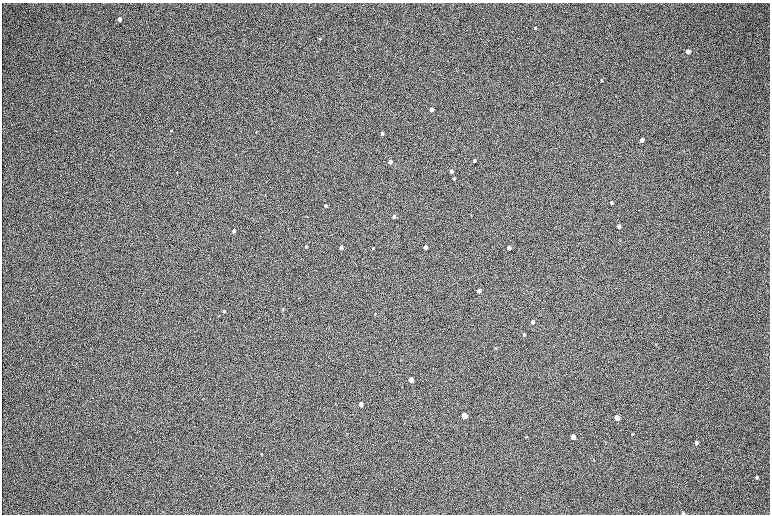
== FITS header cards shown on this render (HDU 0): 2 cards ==
NAXIS1  =                 1536 / length of data axis 1
NAXIS2  =                 1024 / length of data axis 2

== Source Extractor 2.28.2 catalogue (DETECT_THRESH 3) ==
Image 1536 x 1024 px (HDU 0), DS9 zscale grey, zoomed out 1/2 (1 PNG px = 2 x 2 image px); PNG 772 x 516 px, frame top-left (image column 1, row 1023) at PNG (2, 3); no overlay
Background 168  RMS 20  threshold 60.4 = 3 sigma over >= 5 px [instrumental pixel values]
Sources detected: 45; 2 cannot appear on this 1/2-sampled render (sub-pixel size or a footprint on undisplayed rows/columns) and are not listed; the other 43 listed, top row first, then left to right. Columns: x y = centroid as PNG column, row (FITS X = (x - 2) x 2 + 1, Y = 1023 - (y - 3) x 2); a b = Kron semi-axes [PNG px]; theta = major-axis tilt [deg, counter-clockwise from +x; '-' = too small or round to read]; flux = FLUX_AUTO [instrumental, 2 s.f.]
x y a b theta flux
120 19 4 3 - 20000
535 28 3 3 - 5000
688 51 4 3 - 22000
601 80 4 3 - 3000
431 109 3 3 - 55000
171 130 3 3 - 2400
256 132 3 2 - 2000
382 133 3 3 - 26000
642 140 3 3 - 30000
474 161 3 3 - 14000
390 162 3 3 - 45000
451 171 3 3 - 31000
454 178 3 2 - 6200
264 194 2 1 - 1900
611 203 3 3 - 8600
326 206 3 3 - 24000
394 216 3 3 - 16000
619 226 3 3 - 24000
234 231 3 3 - 20000
306 246 3 2 - 3800
341 247 3 3 - 45000
425 247 3 3 - 35000
373 248 4 3 - 4300
509 248 3 3 - 41000
479 291 3 3 - 40000
283 309 4 3 - 3400
224 311 4 3 - 4000
375 314 3 2 - 2100
219 316 2 2 - 1200
533 322 3 3 - 19000
524 334 3 3 - 6200
495 348 3 3 - 2400
411 380 3 3 - 120000
361 404 3 3 - 71000
464 415 4 3 - 170000
617 417 4 3 - 110000
632 434 4 3 - 3300
526 437 3 2 - 3000
573 437 4 3 - 85000
696 443 4 3 - 12000
261 454 3 3 - 3100
757 477 4 4 - 5200
683 513 5 3 - 4500
At the frame edge (FLAGS 8, measured only in part): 1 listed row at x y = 683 513
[2 sub-pixel or undisplayed-footprint detections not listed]